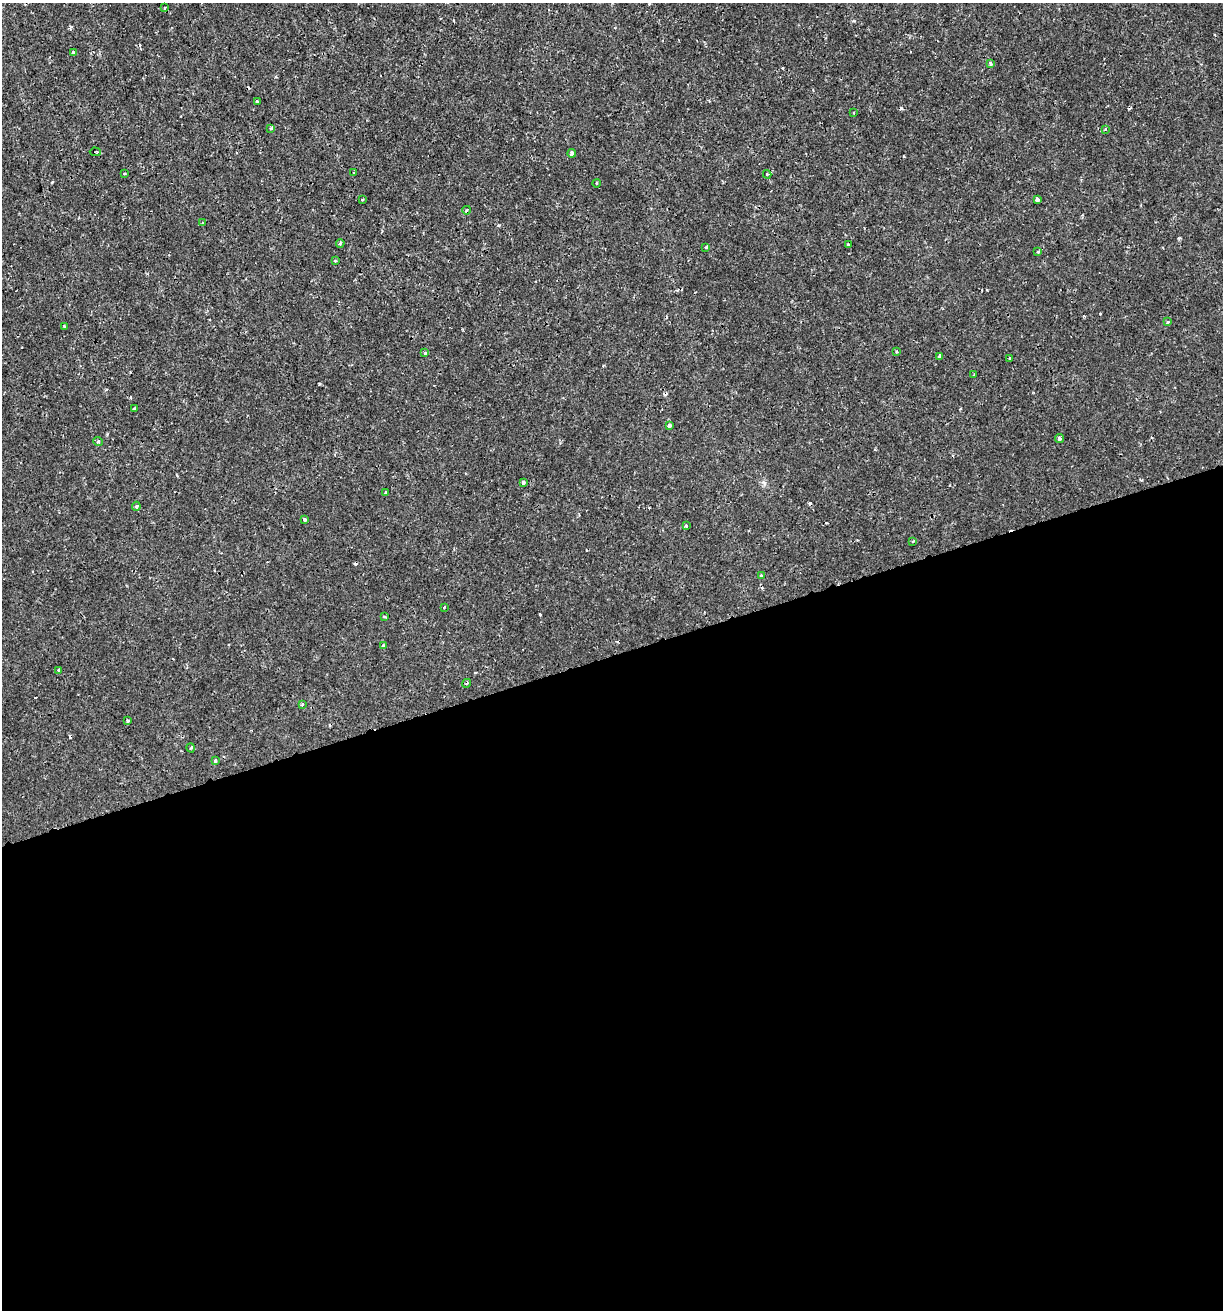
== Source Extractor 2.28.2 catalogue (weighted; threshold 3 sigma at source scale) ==
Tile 15 of 4 x 4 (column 3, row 4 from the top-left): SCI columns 2495-3715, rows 2-1309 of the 5039 x 5234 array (HDU 1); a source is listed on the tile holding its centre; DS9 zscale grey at full resolution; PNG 1225 x 1312 px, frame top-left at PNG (2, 3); each listed source drawn as its Kron ellipse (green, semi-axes under 4 px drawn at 4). Shown black and unused: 50% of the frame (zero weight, under 2 of 3 exposures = <1% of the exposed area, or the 3 px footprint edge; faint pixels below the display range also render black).
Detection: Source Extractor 2.28.2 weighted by HDU 2 'WHT'; one run over the whole footprint, this tile lists its part. Background 6.39e-04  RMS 0.0011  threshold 0.00512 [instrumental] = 3 sigma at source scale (4.5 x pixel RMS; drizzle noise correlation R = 1.50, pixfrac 1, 0.0396/0.0396 arcsec/px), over >= 5 px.
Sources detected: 60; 11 cosmic-ray / hot-pixel residue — neither listed nor drawn; the other 49 listed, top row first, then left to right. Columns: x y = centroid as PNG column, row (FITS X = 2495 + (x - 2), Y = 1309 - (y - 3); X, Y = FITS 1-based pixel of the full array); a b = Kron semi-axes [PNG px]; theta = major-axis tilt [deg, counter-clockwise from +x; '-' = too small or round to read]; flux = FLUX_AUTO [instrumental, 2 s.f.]
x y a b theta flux
165 8 4 3 - 0.13
73 52 3 3 - 0.19
990 63 4 3 - 0.3
257 101 3 3 - 0.13
854 113 2 2 - 0.1
271 128 3 3 - 0.23
1105 129 4 3 - 0.14
95 152 5 2 - 0.085
572 153 4 3 - 0.41
354 172 3 2 - 0.11
124 174 3 3 - 0.16
767 174 4 4 - 0.13
596 183 4 2 - 0.099
362 200 3 2 - 0.089
1037 200 4 3 - 0.63
467 210 4 3 - 0.17
202 223 3 3 - 0.097
340 243 4 3 - 0.17
848 245 3 3 - 0.15
706 247 3 3 - 0.27
1038 252 4 3 - 0.17
335 261 3 2 - 0.14
1167 322 4 3 - 0.18
64 326 3 3 - 0.18
896 352 3 2 - 0.15
425 353 4 3 - 0.16
940 356 3 3 - 0.62
1009 358 3 3 - 0.18
974 375 4 2 - 0.091
134 408 3 2 - 0.12
669 425 3 3 - 0.68
1059 439 4 4 - 0.22
98 441 5 4 - 0.26
523 482 3 3 - 0.49
385 493 4 3 - 0.15
136 506 4 3 - 0.18
305 519 4 3 - 0.26
686 526 3 3 - 0.13
913 541 3 3 - 0.18
761 576 3 3 - 0.16
444 607 3 2 - 0.14
385 617 4 3 - 0.11
383 646 3 3 - 0.36
59 670 4 3 - 0.2
467 683 4 3 - 0.13
302 704 3 3 - 0.17
128 721 3 3 - 0.24
191 748 5 3 - 0.11
215 761 3 3 - 0.35